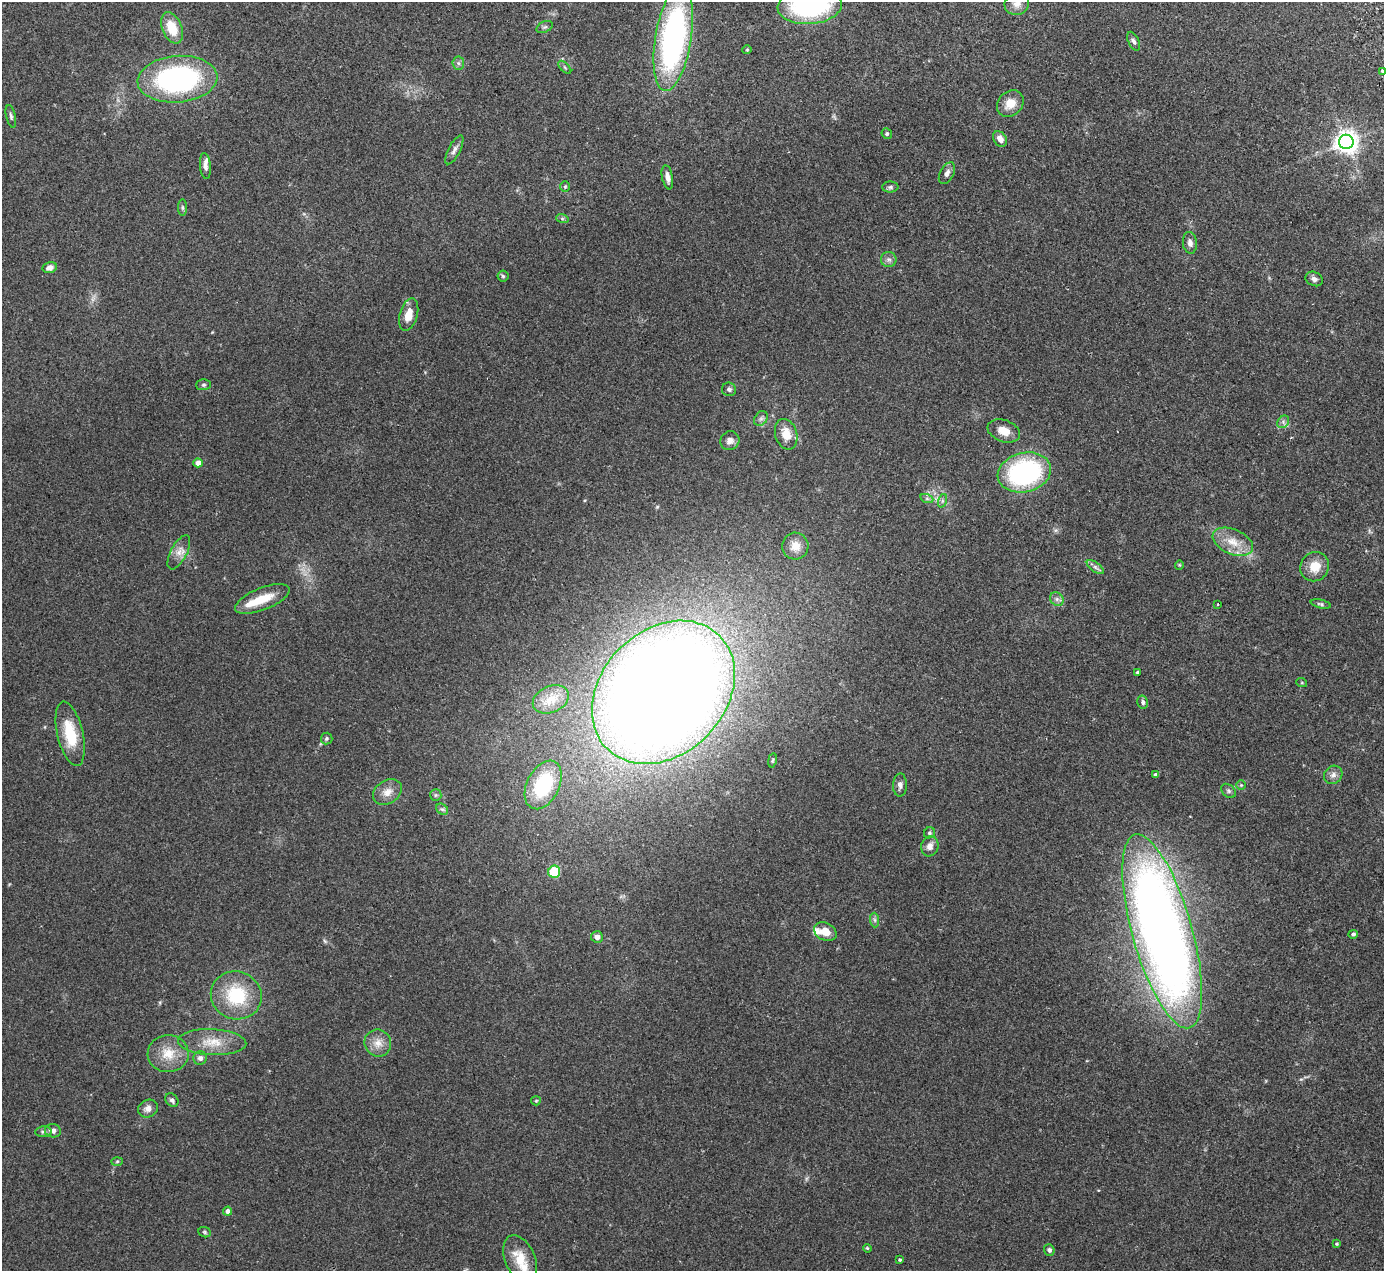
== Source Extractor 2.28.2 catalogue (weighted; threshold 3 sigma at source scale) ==
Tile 10 of 4 x 4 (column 2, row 3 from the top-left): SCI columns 1437-2818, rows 1450-2718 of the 5636 x 5565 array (HDU 1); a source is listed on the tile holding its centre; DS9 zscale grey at full resolution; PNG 1386 x 1273 px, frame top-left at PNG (2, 2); each listed source drawn as its Kron ellipse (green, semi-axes under 4 px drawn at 4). Shown black and unused: <1% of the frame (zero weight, under 2 of 3 exposures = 3% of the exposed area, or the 3 px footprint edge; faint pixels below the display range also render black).
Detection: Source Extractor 2.28.2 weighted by HDU 2 'WHT'; one run over the whole footprint, this tile lists its part. Background 0.0772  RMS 0.0083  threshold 0.0374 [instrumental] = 3 sigma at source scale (4.5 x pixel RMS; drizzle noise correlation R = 1.50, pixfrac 1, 0.05/0.05 arcsec/px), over >= 5 px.
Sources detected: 98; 4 inside a brighter listed object's ellipse — not listed separately; the other 94 listed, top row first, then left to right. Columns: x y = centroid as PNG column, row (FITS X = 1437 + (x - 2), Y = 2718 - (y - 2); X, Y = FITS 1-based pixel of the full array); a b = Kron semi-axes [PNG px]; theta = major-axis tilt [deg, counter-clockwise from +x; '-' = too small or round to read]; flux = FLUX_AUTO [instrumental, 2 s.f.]
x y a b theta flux
1017 4 12 11 - 6.9
810 6 32 18 4 130
545 27 8 5 26 1.8
172 28 16 9 -67 19
673 38 53 18 81 230
1134 41 10 5 -65 2.5
747 50 4 4 - 0.78
458 63 6 6 - 2.1
565 67 8 3 -45 1.1
1382 71 3 3 - 2.7
177 79 40 23 5 160
1010 103 14 12 43 11
11 116 11 4 -77 2.1
887 134 5 5 - 1.4
1000 139 8 6 -54 5.8
1346 142 7 7 - 660
454 150 16 6 63 3.9
205 166 13 5 -85 3.7
947 173 11 7 62 3.6
667 177 12 5 -79 4.4
565 186 5 5 - 1.2
890 187 8 5 1 1.9
182 207 8 4 -89 1.5
562 218 6 4 -19 1.2
1190 243 11 7 -82 3.8
889 259 8 7 - 2.7
50 268 7 5 14 4.8
503 276 5 5 - 1.3
1314 279 9 7 -26 3.2
409 315 16 9 74 10
204 385 7 5 2 1.5
729 389 7 7 - 2.1
761 419 8 6 53 2.4
1283 422 7 5 48 2
1004 431 17 11 -20 9.2
786 434 16 11 -74 12
730 441 10 9 - 4.6
198 463 4 4 - 8.6
1024 472 27 19 14 130
927 499 7 4 -19 1.5
942 501 7 4 72 1.7
1233 542 21 12 -23 15
795 546 13 13 - 9.9
179 552 19 8 62 6.8
1179 565 4 4 - 0.86
1095 567 10 5 -36 2.4
1315 567 15 14 - 13
262 599 29 11 21 19
1057 599 7 6 - 2.6
1218 604 3 2 - 0.66
1321 604 10 4 -12 1.5
1137 672 3 3 - 1.3
1302 683 5 3 - 0.75
663 692 80 62 45 2100
551 699 19 13 25 12
1143 702 7 5 -78 2.2
70 734 33 13 -77 29
327 738 6 5 - 1.4
772 760 7 3 80 1
1156 774 4 3 - 1.9
1333 775 10 8 46 3.9
543 785 26 16 64 63
900 785 11 7 89 3.5
1241 785 5 5 - 0.98
1228 791 8 6 -42 1.8
387 792 15 11 33 8.2
436 795 6 5 - 1.3
442 809 6 5 - 1.9
929 833 6 5 - 1.6
930 846 10 8 73 4.8
554 872 6 6 - 25
875 920 7 4 -88 1.8
1162 931 100 30 -74 940
825 932 12 9 -28 10
1353 934 5 4 - 1.7
597 937 6 5 - 4.8
236 995 26 24 -21 44
212 1042 34 13 -3 18
378 1043 14 13 - 8.8
168 1054 20 18 1 17
200 1058 7 6 - 3.5
172 1100 7 5 -52 2.1
536 1101 5 4 - 0.96
148 1108 10 8 31 5.3
53 1131 8 6 -11 3.8
43 1132 8 5 5 2
117 1161 6 4 2 0.91
228 1211 4 4 - 4.5
205 1232 6 5 - 1.2
1336 1244 3 3 - 0.87
867 1248 4 3 - 0.75
1049 1250 6 5 - 2.3
520 1259 25 15 -66 18
900 1260 3 3 - 1.3
Isophote crosses this tile's border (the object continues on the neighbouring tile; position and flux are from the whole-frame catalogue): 3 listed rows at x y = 1017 4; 810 6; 1382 71